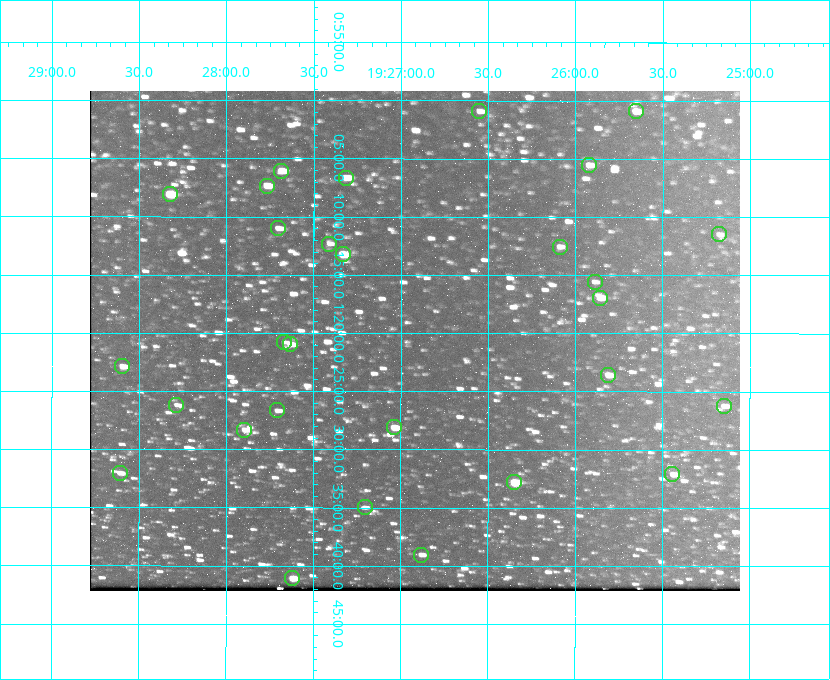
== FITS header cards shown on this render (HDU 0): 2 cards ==
NAXIS1  =                  650 / Width of table row in bytes
NAXIS2  =                  500 / Number of rows in table

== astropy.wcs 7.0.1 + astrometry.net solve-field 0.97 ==
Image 650 x 500 px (HDU 0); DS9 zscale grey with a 90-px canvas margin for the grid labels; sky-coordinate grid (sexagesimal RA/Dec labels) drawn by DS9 from the SOLVED WCS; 29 Tycho-2 reference stars matched to detected sources circled (green)
Header WCS: none
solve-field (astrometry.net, Tycho-2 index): SOLVED blind (the file carries no WCS)
Solved WCS: RA---TAN-SIP/DEC--TAN-SIP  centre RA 19:26:55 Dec +01:21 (291.73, +1.34 deg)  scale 5.16 arcsec/px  FOV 55.9' x 43.0'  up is +180 deg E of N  parity flipped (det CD > 0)
(file carries no celestial WCS; the grid is the blind solution)
Tycho-2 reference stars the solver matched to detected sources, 29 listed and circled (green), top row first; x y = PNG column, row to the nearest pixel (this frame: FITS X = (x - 90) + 1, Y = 500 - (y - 91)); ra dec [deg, ICRS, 3 dp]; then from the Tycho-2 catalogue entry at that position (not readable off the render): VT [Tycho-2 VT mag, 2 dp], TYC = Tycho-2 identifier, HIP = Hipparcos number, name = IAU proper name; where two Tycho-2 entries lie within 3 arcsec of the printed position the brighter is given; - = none
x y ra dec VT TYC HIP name
479 111 291.638 +1.015 11.72 465-554-1 - -
636 111 291.414 +1.016 11.47 465-1456-1 - -
589 165 291.480 +1.092 11.69 465-523-1 - -
281 171 291.921 +1.101 10.89 465-1942-1 - -
346 178 291.829 +1.111 10.78 465-2030-1 - -
267 186 291.942 +1.122 10.76 465-1161-1 - -
170 194 292.081 +1.135 10.24 465-979-1 - -
278 228 291.926 +1.184 11.49 465-1994-1 - -
719 234 291.294 +1.191 12.55 465-657-1 - -
329 244 291.853 +1.206 11.17 465-1444-1 - -
560 247 291.522 +1.209 11.81 465-867-1 - -
343 254 291.833 +1.221 9.77 465-1968-1 - -
595 282 291.472 +1.260 11.72 465-772-1 - -
600 298 291.465 +1.282 11.06 465-140-1 - -
284 342 291.918 +1.346 12.72 465-661-1 - -
290 344 291.908 +1.350 10.94 465-1840-1 - -
122 366 292.148 +1.381 10.77 465-611-1 - -
608 375 291.453 +1.393 11.17 465-261-1 - -
176 405 292.071 +1.436 12.12 465-1311-1 - -
724 406 291.287 +1.437 11.86 465-1616-1 - -
277 410 291.927 +1.444 11.17 465-873-1 - -
394 427 291.759 +1.468 10.00 465-530-1 - -
244 430 291.973 +1.472 10.69 465-577-1 - -
120 473 292.152 +1.534 10.91 465-857-1 - -
672 474 291.360 +1.535 11.71 465-397-1 - -
514 482 291.587 +1.547 9.51 465-596-1 - -
365 507 291.801 +1.583 12.28 465-1290-1 - -
421 555 291.720 +1.651 11.47 465-675-1 - -
292 578 291.905 +1.685 9.70 465-808-1 - -